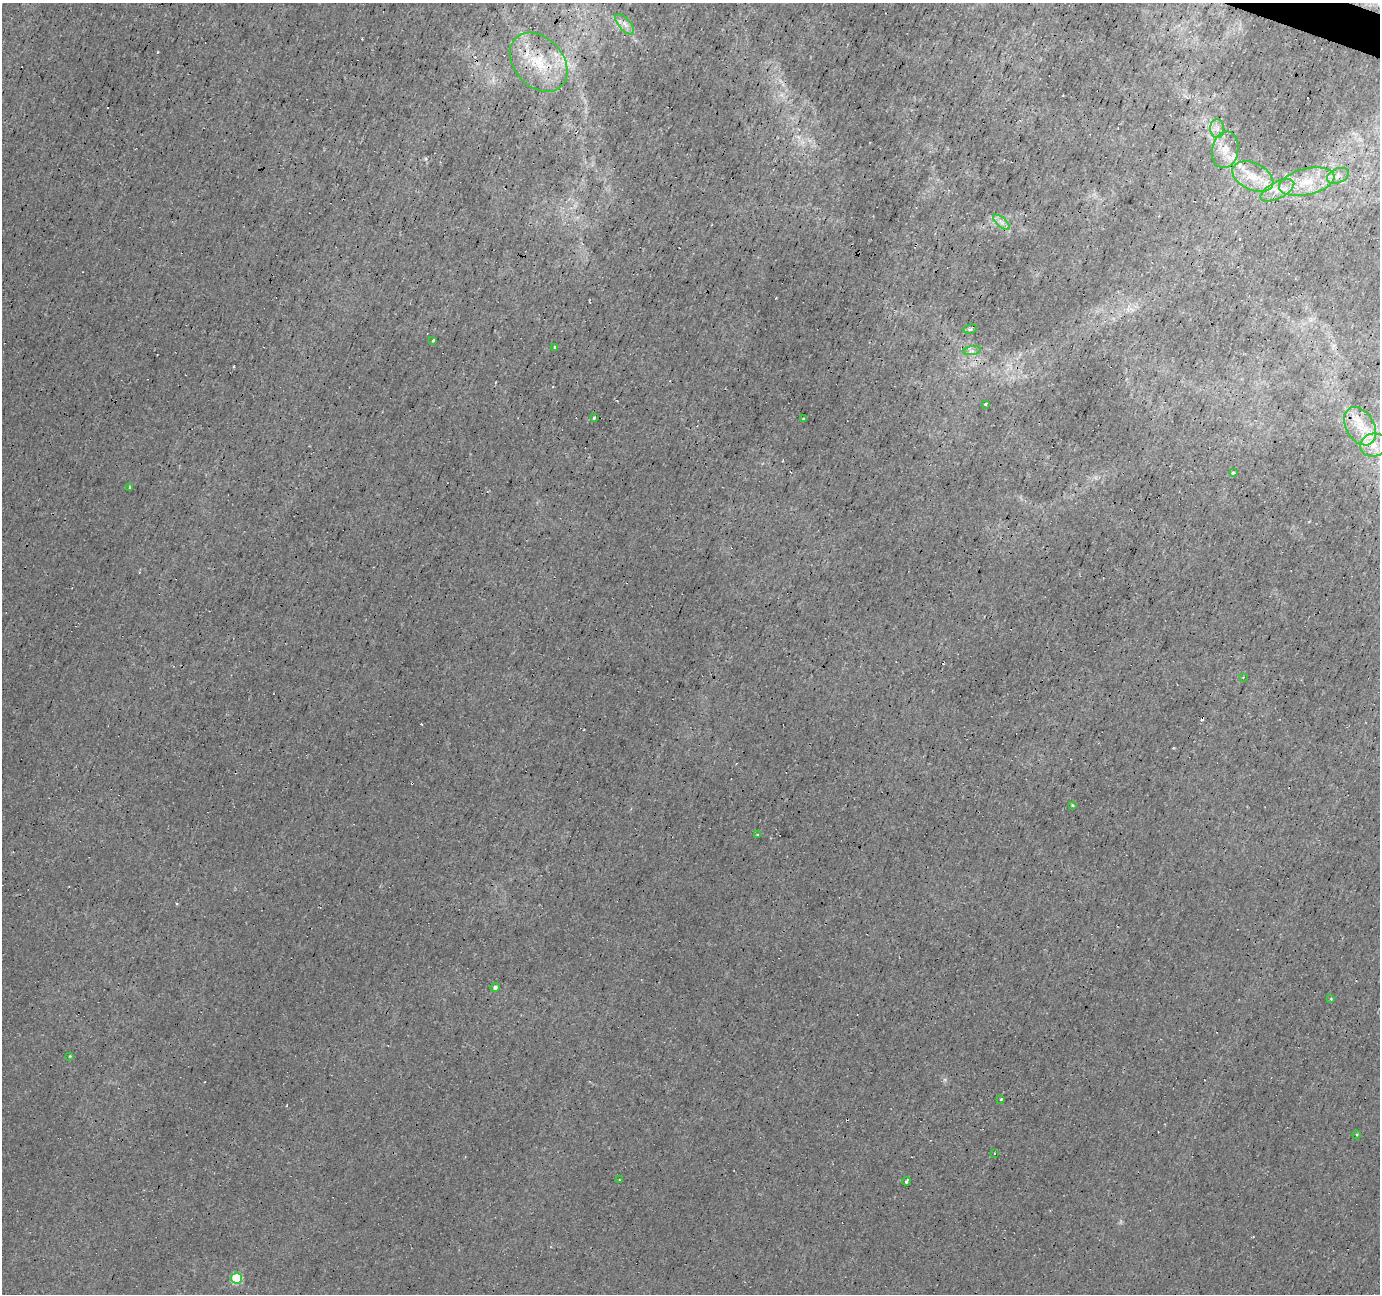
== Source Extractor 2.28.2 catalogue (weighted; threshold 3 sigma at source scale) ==
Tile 10 of 4 x 4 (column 2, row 3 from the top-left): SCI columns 1384-2761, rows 1567-2858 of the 5539 x 5708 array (HDU 1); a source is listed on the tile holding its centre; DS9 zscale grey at full resolution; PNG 1382 x 1296 px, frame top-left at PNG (2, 3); each listed source drawn as its Kron ellipse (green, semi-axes under 4 px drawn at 4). Shown black and unused: <1% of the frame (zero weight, under 3 of 5 exposures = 3% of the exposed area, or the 3 px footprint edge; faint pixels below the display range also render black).
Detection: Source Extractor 2.28.2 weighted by HDU 2 'WHT'; one run over the whole footprint, this tile lists its part. Background 9.24e-04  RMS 0.0011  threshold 0.00484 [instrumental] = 3 sigma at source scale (4.5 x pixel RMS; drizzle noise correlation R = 1.50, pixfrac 1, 0.0396/0.0396 arcsec/px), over >= 5 px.
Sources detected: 36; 4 cosmic-ray / hot-pixel residue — neither listed nor drawn; the other 32 listed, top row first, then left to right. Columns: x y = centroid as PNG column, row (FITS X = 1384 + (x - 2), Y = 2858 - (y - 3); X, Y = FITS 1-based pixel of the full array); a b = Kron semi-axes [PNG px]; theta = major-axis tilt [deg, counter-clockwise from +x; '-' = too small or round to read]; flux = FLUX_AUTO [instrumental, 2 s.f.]
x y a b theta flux
625 24 12 6 -48 0.56
539 62 33 24 -48 5
1217 129 9 7 89 0.57
1225 150 18 13 80 1.7
1338 176 11 7 23 0.61
1253 177 22 13 -26 2.3
1307 182 28 13 13 3.1
1277 190 18 8 27 1.2
1001 222 10 4 -42 0.45
970 329 7 4 11 0.25
433 340 3 3 - 0.37
554 347 4 3 - 0.097
972 351 9 4 7 0.28
985 404 4 3 - 0.11
594 418 3 3 - 0.17
803 419 4 3 - 0.11
1360 426 21 14 -59 2.3
1373 445 13 11 16 1.3
1233 472 3 3 - 0.31
130 487 3 3 - 0.13
1243 677 4 3 - 0.11
1073 806 4 3 - 0.14
757 835 3 3 - 0.23
495 987 4 4 - 0.27
1331 999 3 3 - 0.086
70 1056 3 3 - 0.082
1001 1099 3 2 - 0.17
1357 1135 4 3 - 0.091
994 1153 3 2 - 0.077
619 1180 3 2 - 0.08
906 1181 4 3 - 0.3
237 1278 5 5 - 5.8
Overlapping masked pixels (flux is a lower limit): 1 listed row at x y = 539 62
Unlisted compact peaks at least as high as the median listed source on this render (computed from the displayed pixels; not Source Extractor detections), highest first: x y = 158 52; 426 159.